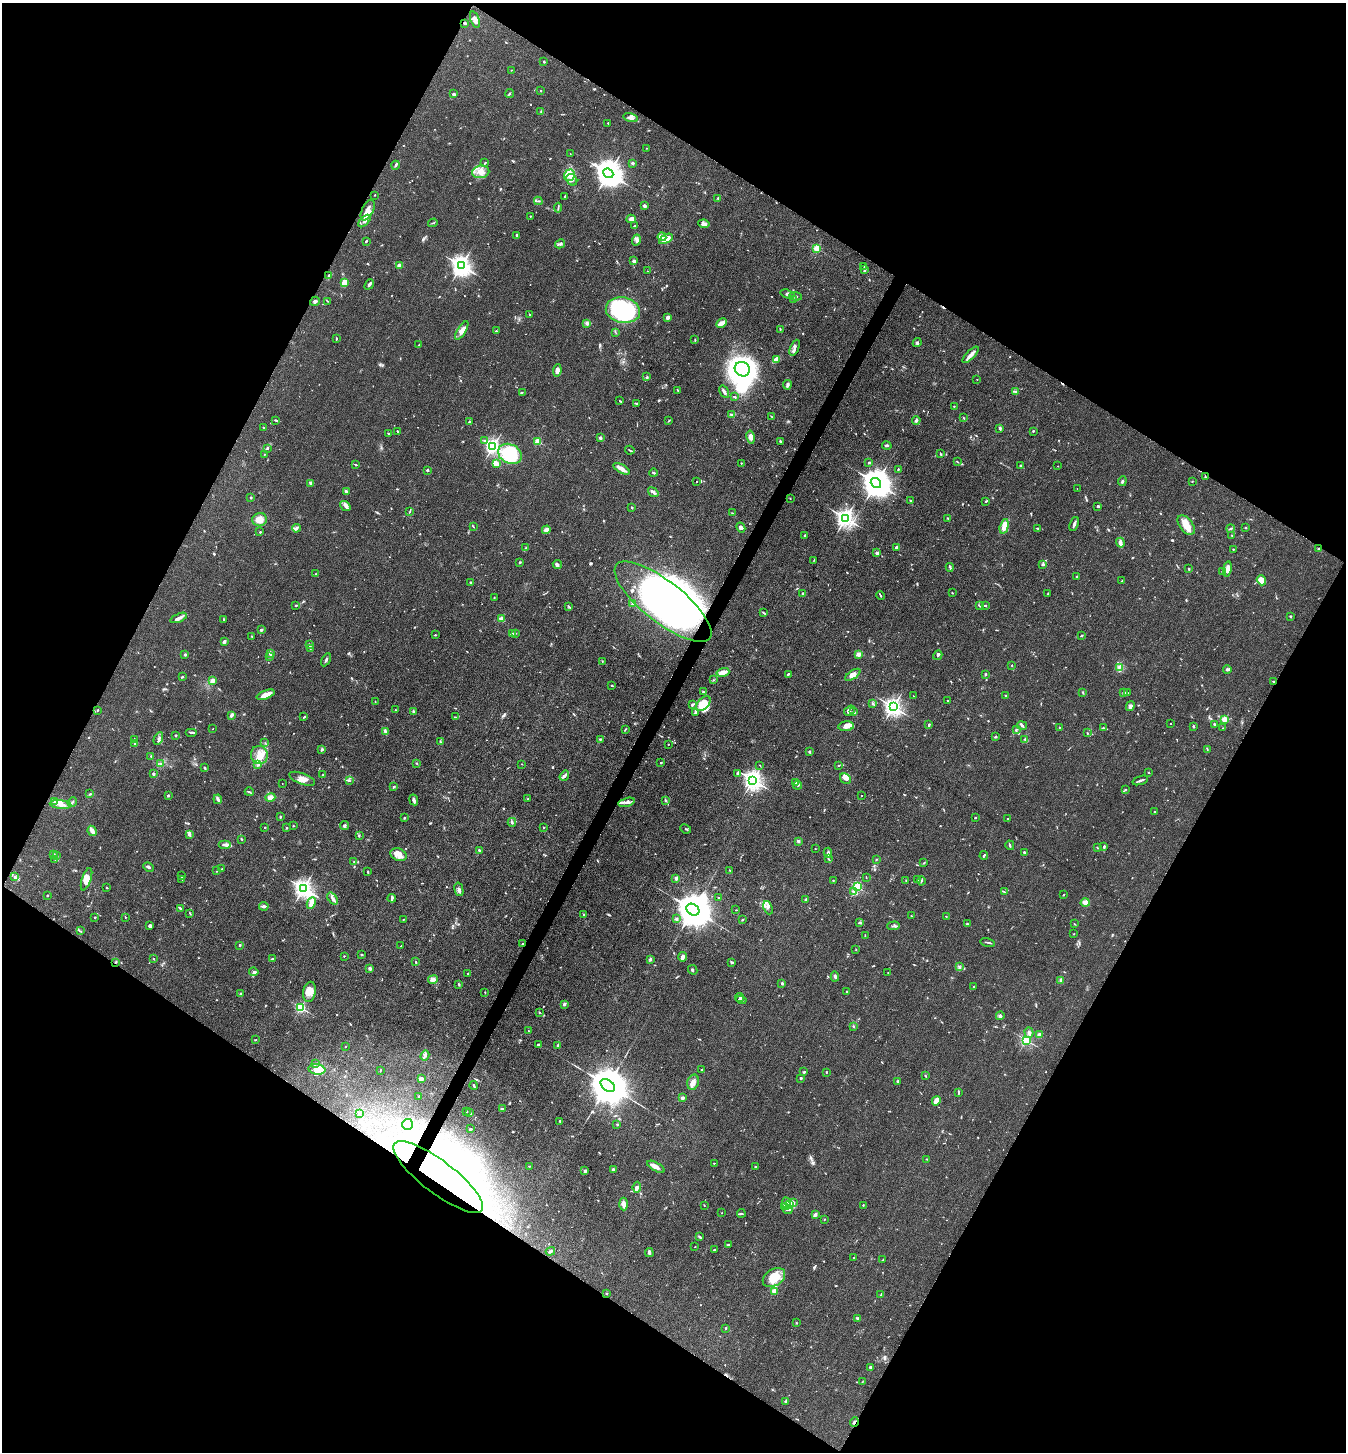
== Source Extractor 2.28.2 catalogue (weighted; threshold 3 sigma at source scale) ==
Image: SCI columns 287-5660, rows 3-5799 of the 5808 x 5800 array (HDU 1 of 3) = the unmasked area's bounding box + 8 px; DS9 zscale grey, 4 x 4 block average (1 PNG px = mean of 4 x 4 image px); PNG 1348 x 1454 px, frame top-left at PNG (2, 3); each listed source drawn as its Kron ellipse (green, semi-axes under 4 px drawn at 4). Shown black and unused: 48% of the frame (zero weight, under 3 of 4 exposures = <1% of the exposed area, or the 3 px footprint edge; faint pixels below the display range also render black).
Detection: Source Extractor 2.28.2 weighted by HDU 2 'WHT'. Background 0.0794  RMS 0.0061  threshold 0.0276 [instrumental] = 3 sigma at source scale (4.5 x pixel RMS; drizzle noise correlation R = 1.50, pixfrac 1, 0.05/0.05 arcsec/px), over >= 5 px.
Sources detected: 963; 6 too faint to see at this stretch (4 x 4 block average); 21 inside a brighter object's white glare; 9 cosmic-ray / hot-pixel residue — neither listed nor drawn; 18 coinciding with a brighter row at this scale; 64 inside a brighter listed object's ellipse — not listed separately; of the other 845, all 500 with FLUX_AUTO >= 1.87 (the completeness limit of this list) listed and drawn (345 fainter detections not listed), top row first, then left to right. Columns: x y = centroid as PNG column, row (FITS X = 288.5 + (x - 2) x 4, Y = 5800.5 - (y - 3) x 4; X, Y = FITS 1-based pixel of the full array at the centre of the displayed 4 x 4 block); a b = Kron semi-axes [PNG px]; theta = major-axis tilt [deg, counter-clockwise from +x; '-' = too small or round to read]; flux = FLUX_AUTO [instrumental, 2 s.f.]
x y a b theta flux
475 19 9 4 -72 19
465 23 3 2 - 5.5
544 61 2 2 - 3.9
512 70 4 2 - 2.2
541 91 2 2 - 4.1
510 93 4 2 - 3.8
453 94 3 2 - 3.7
541 111 3 2 - 2.5
630 118 7 2 -16 9.3
608 123 2 2 - 8.3
646 148 2 2 - 3.2
570 154 2 2 - 2.2
485 163 2 2 - 3.2
632 163 2 2 - 26
395 165 4 2 - 5.4
481 172 8 6 9 29
608 173 5 4 - 5800
569 175 6 5 - 26
572 180 6 5 - 16
375 195 2 2 - 2
565 196 3 2 - 2.8
718 198 3 2 - 2.6
538 201 4 2 - 3.8
645 206 3 2 - 11
558 208 5 2 - 4.1
368 210 11 5 64 28
530 216 2 2 - 2.3
631 219 5 4 - 18
364 221 7 3 46 12
433 223 5 2 - 3.4
704 224 6 4 -7 15
634 226 3 2 - 2.7
517 235 3 2 - 5.2
662 237 4 3 - 25
666 239 7 4 30 42
636 240 5 3 - 10
366 241 2 2 - 6.1
560 244 5 4 - 8.3
817 248 2 2 - 200
634 261 3 2 - 9.1
399 266 3 3 - 25
461 266 4 3 - 2400
864 266 2 2 - 2.1
865 269 2 2 - 7
647 271 2 2 - 1.9
329 275 4 2 - 3.6
344 283 3 2 - 68
369 284 6 2 52 12
787 294 7 3 -17 9.9
796 296 6 2 -7 6.4
793 299 3 2 - 3.1
315 301 5 2 - 7.7
327 301 3 2 - 2.5
623 310 17 13 -10 440
530 315 3 2 - 2.7
668 317 4 3 - 11
587 323 3 3 - 7.2
721 323 6 2 27 42
780 329 3 2 - 2.8
462 330 10 4 58 25
496 331 2 2 - 2.8
615 332 2 2 - 2
336 339 3 2 - 2.9
695 340 3 2 - 3.7
917 342 5 2 - 5.5
419 345 2 2 - 4.6
795 348 8 2 67 10
971 355 10 2 46 28
776 359 4 2 - 45
742 369 8 7 - 2000
557 371 6 3 83 17
647 377 4 2 - 3.9
977 379 2 2 - 2.4
787 385 5 2 - 11
677 390 2 2 - 1.9
522 392 2 2 - 2.4
724 392 7 3 -58 11
1016 392 4 2 - 6
734 397 3 2 - 5.2
620 401 3 2 - 3.4
636 404 3 2 - 4.6
954 406 2 2 - 2.2
732 415 4 2 - 5
771 416 3 2 - 1.9
964 418 2 2 - 3.1
275 420 4 2 - 5.4
916 420 4 3 - 9.5
668 421 4 2 - 2.6
469 422 3 2 - 4.3
263 427 2 2 - 2.2
1000 429 3 2 - 4.6
397 431 3 2 - 2.9
1033 431 2 2 - 4.1
388 433 2 2 - 3.7
751 437 6 3 -78 20
600 438 2 2 - 34
484 441 2 2 - 2.5
538 441 2 2 - 200
780 441 4 2 - 4.5
493 446 2 2 - 1400
887 446 5 2 - 6.3
267 448 3 2 - 3.6
630 450 5 2 - 3.4
264 454 2 2 - 2
510 454 12 9 -29 280
940 454 2 2 - 4.7
957 462 3 2 - 3
496 463 4 3 - 33
741 463 2 2 - 2
869 463 3 2 - 3.3
356 465 4 2 - 2.9
1021 466 2 2 - 8.1
1058 466 2 2 - 1.9
622 469 9 3 -29 25
898 469 3 2 - 3.3
427 470 2 2 - 5.8
653 473 4 2 - 4.6
1205 477 3 2 - 3.3
697 481 2 2 - 2.4
1122 481 5 2 - 5.9
1192 481 2 2 - 2
876 483 5 4 - 7400
311 484 4 3 - 8.9
1077 489 2 2 - 2.3
346 492 3 3 - 7
653 492 6 2 -38 12
251 498 2 2 - 14
790 499 2 2 - 1.9
910 500 2 2 - 3.3
986 501 3 2 - 2.7
345 506 6 3 -38 10
1097 506 3 2 - 3.5
632 508 2 2 - 4.7
409 512 2 2 - 2.6
732 513 3 2 - 2.6
845 518 3 3 - 2000
947 518 3 2 - 2.3
260 520 7 6 - 40
1074 524 7 2 69 11
1186 525 11 6 -53 42
1004 526 7 4 75 44
474 527 2 2 - 1.9
741 527 5 3 - 10
296 528 4 2 - 5.4
1038 528 3 2 - 3
1230 528 4 2 - 5.1
1245 528 2 2 - 2.9
546 530 4 3 - 15
260 532 2 2 - 11
805 535 3 2 - 2.7
1232 535 2 2 - 2.5
1120 543 5 2 - 23
896 547 3 2 - 6.5
526 548 3 2 - 6.8
1233 549 2 2 - 2.8
1319 549 3 2 - 6.8
877 553 2 2 - 36
814 560 2 2 - 1.9
520 562 2 2 - 4.6
1043 564 3 2 - 4.3
557 565 5 3 - 8
950 567 4 2 - 5.9
1189 569 2 2 - 3.7
1227 569 7 3 81 25
1222 572 3 2 - 3.5
316 574 3 2 - 2.7
1077 577 2 2 - 3.9
1261 580 5 4 - 41
1122 581 2 2 - 1.9
470 582 2 2 - 2.9
952 593 2 2 - 2.8
1048 593 2 2 - 2.1
803 594 3 2 - 4.2
881 595 4 2 - 3.2
494 598 3 2 - 3.2
663 602 59 20 -38 1000
633 604 3 3 - 7.2
296 605 3 2 - 3.2
979 605 3 2 - 4.8
569 606 3 2 - 3.6
985 606 2 2 - 9.6
764 613 3 2 - 3.4
1290 616 2 2 - 13
179 618 9 3 22 15
501 619 2 2 - 110
224 620 3 2 - 3
261 630 2 2 - 10
512 634 3 2 - 3.2
515 634 3 2 - 2.4
435 635 2 2 - 2.4
1082 635 2 2 - 3.2
251 636 2 2 - 2.7
224 641 4 3 - 9.8
309 645 3 2 - 6.3
311 648 3 2 - 3.5
270 653 3 2 - 11
185 654 2 2 - 7.6
858 654 2 2 - 74
938 655 5 2 - 6.4
270 657 3 2 - 4
326 660 7 2 61 6.8
602 661 2 2 - 2.4
1012 665 2 2 - 2.9
1120 667 2 2 - 1.9
1227 670 4 2 - 4.4
723 672 6 3 15 35
788 674 4 2 - 4.1
985 674 3 2 - 3.1
853 675 9 4 34 19
182 677 3 2 - 3.9
212 680 3 3 - 16
713 680 2 2 - 2.2
1273 681 2 2 - 2.9
612 685 3 2 - 4.8
703 692 3 2 - 3.4
1083 692 4 2 - 3.5
1124 692 2 2 - 25
1127 693 3 2 - 3.4
266 695 9 4 20 32
1005 695 2 2 - 2.4
913 696 2 2 - 2.4
948 701 2 2 - 2.8
375 702 2 2 - 1.9
703 704 9 5 46 120
873 704 2 2 - 2.6
692 705 4 2 - 6.1
1130 706 5 3 - 11
893 707 3 2 - 1900
97 710 3 2 - 2.8
395 710 2 2 - 2.2
413 711 3 3 - 3.7
849 711 6 4 34 12
696 712 2 2 - 8
854 712 3 2 - 5.8
232 715 3 2 - 10
304 717 4 2 - 3.3
455 717 2 2 - 1.9
1224 719 2 2 - 140
929 724 3 2 - 4.9
1170 724 2 2 - 1.9
1214 724 2 2 - 5
846 726 8 4 5 21
1022 726 5 3 - 5.8
1193 726 2 2 - 5.4
1059 727 2 2 - 2.3
1103 728 3 2 - 2.5
1223 728 2 2 - 2.7
213 729 2 2 - 3.6
625 729 3 2 - 2.5
1016 729 3 2 - 2.9
385 731 4 2 - 9.7
192 732 6 2 0 5.9
1087 733 3 2 - 1.9
176 735 2 2 - 7.5
995 737 2 2 - 4.5
158 738 6 3 66 10
134 739 3 2 - 2.3
600 739 3 2 - 3.4
1025 739 3 2 - 2.6
440 742 2 2 - 3.1
265 743 2 2 - 2.1
135 744 2 2 - 5.1
668 744 2 2 - 2.2
1207 749 4 2 - 2.5
322 750 4 2 - 5.8
809 752 3 2 - 4.6
259 755 9 8 - 44
151 756 2 2 - 2.3
161 763 3 3 - 5.9
417 763 2 2 - 2.4
661 763 2 2 - 4.5
522 764 2 2 - 1.9
258 765 3 2 - 3.7
760 765 2 2 - 2.2
839 765 2 2 - 2.9
205 768 3 2 - 5.8
738 773 4 3 - 6.2
1149 773 3 2 - 2.1
153 774 2 2 - 22
323 775 2 2 - 3.1
564 776 5 3 - 9.2
302 779 13 5 -20 29
846 779 6 5 - 14
753 780 3 3 - 2300
1140 780 8 2 18 8.7
350 781 2 2 - 2.4
282 783 2 2 - 2.2
795 783 3 2 - 4.9
797 785 4 2 - 4.9
394 787 3 2 - 4.7
1125 790 2 2 - 3.1
249 792 4 2 - 3.7
90 794 3 2 - 3.4
168 796 2 2 - 4.5
862 796 2 2 - 3.1
270 797 5 4 - 16
218 799 5 3 - 9.3
528 799 2 2 - 2.5
414 800 5 3 - 8.9
666 800 3 2 - 3.5
55 802 3 3 - 5.4
72 802 5 2 - 4.5
626 802 8 3 13 13
61 805 11 2 -6 16
1155 812 2 2 - 3.1
280 817 3 2 - 3.4
404 818 2 2 - 4.2
975 818 2 2 - 6.3
1008 819 2 2 - 7.4
512 822 4 2 - 6.1
344 825 4 2 - 5.4
293 826 2 2 - 2
265 827 2 2 - 11
543 827 2 2 - 3.1
287 828 2 2 - 3.6
686 829 5 2 - 4.6
92 831 5 2 - 28
189 835 2 2 - 11
359 835 3 2 - 3
241 839 3 2 - 3.7
798 841 2 2 - 36
225 845 6 3 0 15
1010 845 5 2 - 4
1104 847 4 2 - 6.1
1097 848 4 2 - 2.4
815 849 2 2 - 1.9
479 850 2 2 - 3.9
1024 852 2 2 - 4.7
828 853 5 3 - 7.8
53 854 2 2 - 3.2
398 855 8 6 -20 27
984 855 4 2 - 3.9
56 856 3 2 - 4.1
54 859 4 2 - 2.8
828 859 3 2 - 2.4
876 860 2 2 - 2.8
354 862 2 2 - 2.1
924 863 3 2 - 2.5
148 867 6 2 -24 8.3
222 869 2 2 - 3.7
729 870 2 2 - 2.5
217 871 2 2 - 2.6
367 872 4 2 - 3.1
181 876 3 2 - 3.1
14 877 3 2 - 3.5
866 877 2 2 - 2
676 878 2 2 - 43
86 879 12 4 71 23
182 879 3 2 - 2.5
833 880 2 2 - 3.5
906 880 2 2 - 2.2
917 880 2 2 - 2.7
921 881 4 2 - 3.5
857 887 2 2 - 400
107 888 2 2 - 2.9
303 888 3 3 - 2200
459 889 7 3 -76 12
854 892 4 2 - 8.1
1004 892 2 2 - 1.9
47 895 2 2 - 3
1063 895 2 2 - 2.4
392 898 4 2 - 9.8
718 898 3 2 - 3.8
333 899 7 3 -52 11
806 899 2 2 - 7.4
1085 902 4 3 - 21
311 903 6 4 65 20
264 906 5 2 - 11
181 908 4 2 - 3.3
768 908 7 4 -67 10
693 910 7 5 -34 15000
736 910 2 2 - 2.3
190 913 3 2 - 2.5
583 915 2 2 - 2.4
911 916 2 2 - 4.6
946 916 2 2 - 2.1
95 917 2 2 - 7.1
125 917 2 2 - 2
404 919 4 2 - 2.2
676 919 3 2 - 5.1
743 919 3 2 - 4
860 922 3 2 - 2.8
967 924 2 2 - 4.3
1074 924 3 2 - 2.1
150 926 3 3 - 7.1
894 926 6 2 3 7.2
81 931 3 2 - 2.8
1074 934 2 2 - 2.8
865 935 2 2 - 2.2
988 942 7 2 -14 5.2
523 944 3 2 - 3
239 945 2 2 - 13
401 946 3 2 - 3.2
856 950 2 2 - 2.1
362 954 3 2 - 2.8
344 956 2 2 - 1.9
683 957 5 3 - 8.9
154 959 2 2 - 3
272 959 4 2 - 5.4
650 959 2 2 - 7.2
115 962 3 2 - 3.5
416 962 2 2 - 2.1
732 962 2 2 - 8.9
959 967 3 2 - 4.6
369 968 2 2 - 35
693 970 5 2 - 4.4
254 972 4 3 - 6.3
888 972 2 2 - 2.7
467 973 2 2 - 2.4
835 976 5 2 - 4.7
433 980 5 3 - 13
1061 980 3 2 - 11
782 983 2 2 - 25
459 984 3 2 - 3.6
974 986 2 2 - 4.3
847 991 2 2 - 3.6
309 992 10 6 79 29
485 992 2 2 - 1.9
240 994 3 2 - 2.5
740 997 4 2 - 5.5
741 1000 5 2 - 5.8
564 1004 3 3 - 6.5
301 1007 2 2 - 530
539 1012 2 2 - 2.2
1000 1016 4 2 - 5.1
853 1026 2 2 - 13
529 1031 2 2 - 2
1029 1033 5 2 - 14
1039 1035 2 2 - 83
256 1040 3 2 - 2.6
1026 1040 2 2 - 650
538 1045 4 3 - 6.8
558 1045 3 2 - 5.4
346 1046 2 2 - 2.3
425 1056 5 2 - 4.9
315 1064 3 2 - 3
317 1069 8 5 -8 34
702 1069 2 2 - 4
380 1070 3 2 - 3
804 1072 3 2 - 5.7
826 1072 2 2 - 2.6
925 1076 2 2 - 4.6
801 1078 2 2 - 17
421 1079 4 3 - 11
898 1081 4 3 - 5.6
693 1082 8 5 75 20
608 1085 8 5 -36 20000
474 1086 4 2 - 4.8
959 1092 3 2 - 3.6
419 1096 3 2 - 2.7
682 1098 3 2 - 10
936 1101 5 2 - 47
503 1108 3 2 - 2.9
466 1111 2 2 - 3.4
359 1113 3 2 - 3.9
470 1113 2 2 - 2.5
559 1121 2 2 - 2.8
408 1124 5 5 - 80
617 1124 3 2 - 2.2
470 1129 3 2 - 4.8
927 1159 2 2 - 3.6
714 1163 2 2 - 2.3
529 1166 3 2 - 2.1
656 1167 10 3 -29 29
755 1167 2 2 - 4.3
613 1170 4 3 - 8.6
585 1171 2 2 - 32
438 1177 55 16 -37 1300
637 1187 5 4 - 10
793 1202 3 2 - 3.8
786 1203 6 3 -84 9.9
623 1204 6 3 -87 19
790 1204 3 2 - 73
704 1205 2 2 - 2.4
863 1205 2 2 - 3.7
784 1207 2 2 - 2.8
788 1210 5 2 - 6.7
721 1213 2 2 - 1.9
741 1213 4 2 - 4.4
815 1214 4 3 - 8.4
824 1219 2 2 - 1.9
699 1237 3 2 - 6.2
729 1245 4 2 - 3.1
695 1247 2 2 - 2.1
715 1250 3 2 - 4.2
550 1251 5 2 - 5.1
649 1253 4 3 - 8.3
854 1258 2 2 - 3.6
883 1259 2 2 - 2.5
774 1278 12 8 33 78
774 1291 2 2 - 120
606 1294 2 2 - 5.6
881 1295 2 2 - 2.2
857 1318 4 2 - 6.2
796 1323 2 2 - 2.5
726 1328 2 2 - 3.8
870 1367 3 3 - 4.1
862 1382 3 2 - 1.9
786 1401 3 2 - 4.7
854 1422 5 2 - 5.1
Overlapping masked pixels (flux is a lower limit): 5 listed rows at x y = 465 23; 663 602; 115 962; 438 1177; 854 1422
Diffuse or blended objects may show on this block-average render without a row.